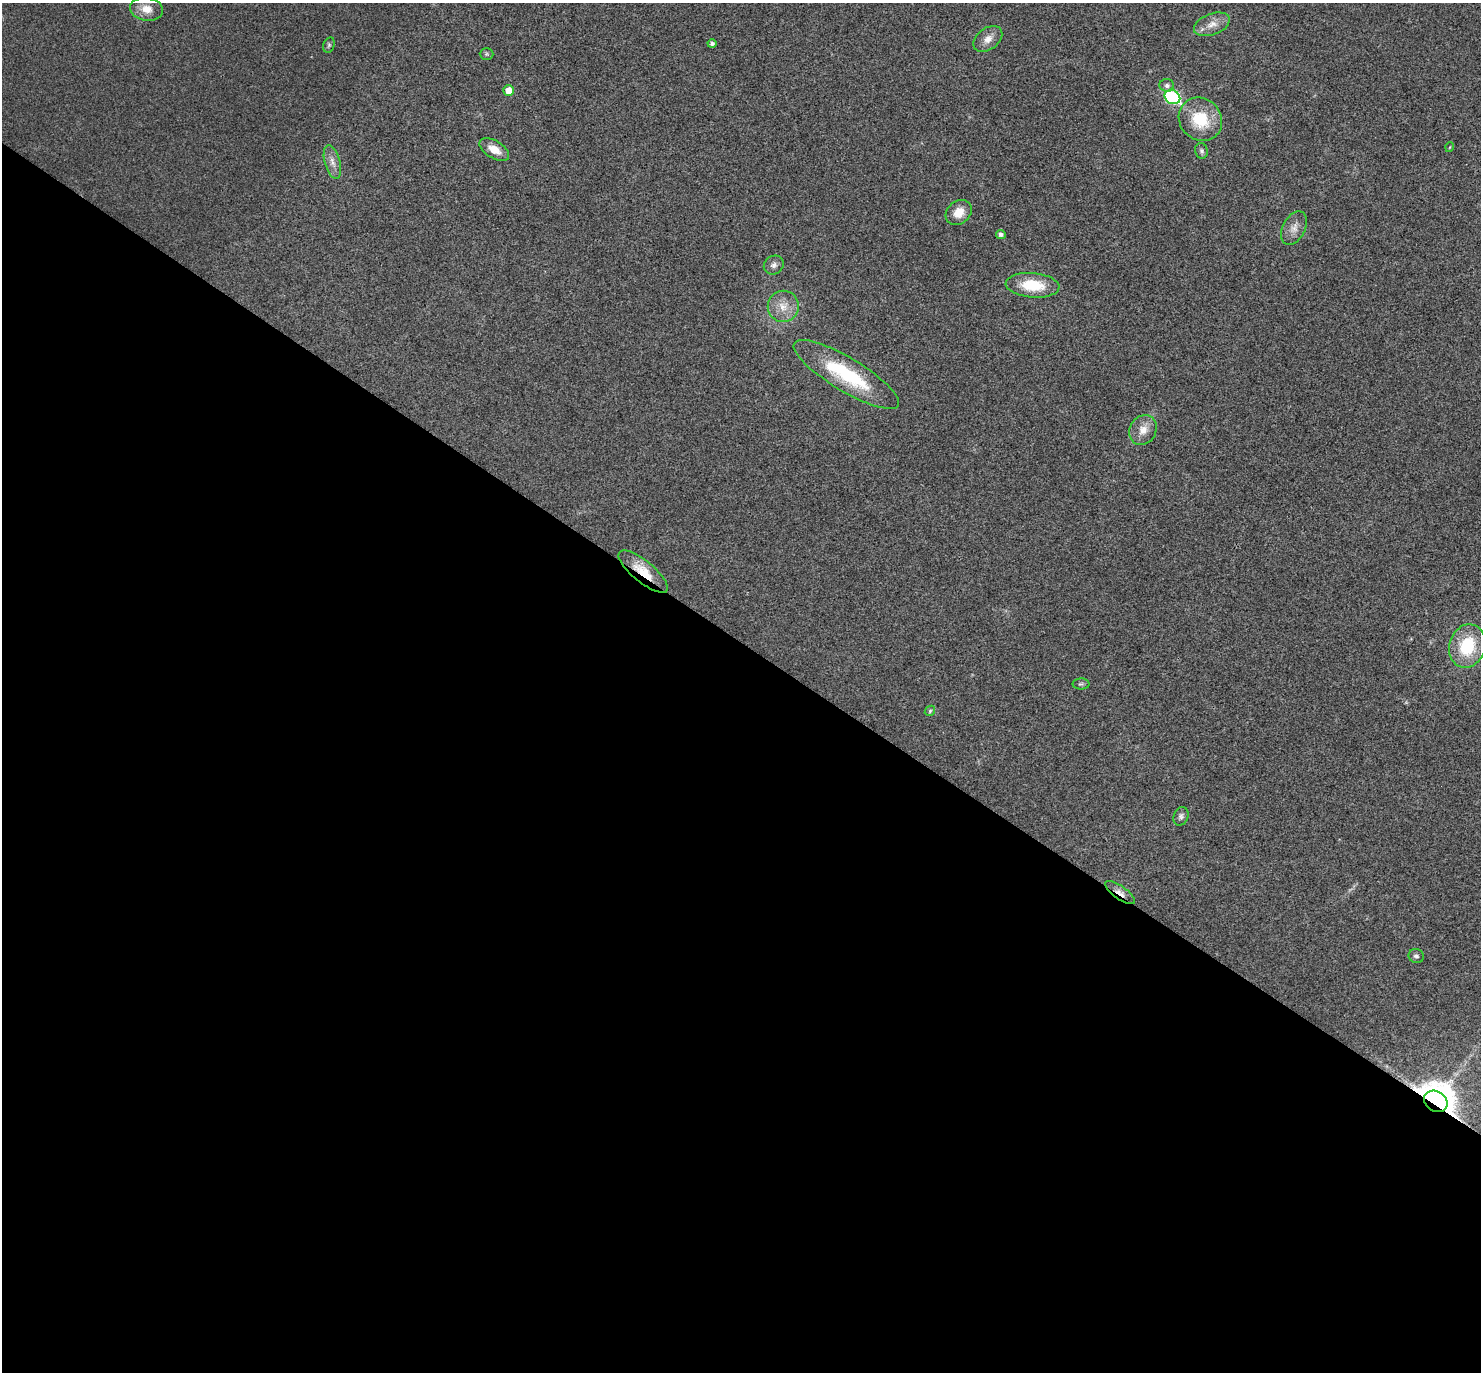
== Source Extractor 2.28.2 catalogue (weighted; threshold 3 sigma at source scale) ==
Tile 14 of 4 x 4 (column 2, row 4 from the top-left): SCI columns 1485-2963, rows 295-1664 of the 5923 x 5927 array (HDU 1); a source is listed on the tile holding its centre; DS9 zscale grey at full resolution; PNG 1483 x 1374 px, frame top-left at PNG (2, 3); each listed source drawn as its Kron ellipse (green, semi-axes under 4 px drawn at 4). Shown black and unused: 53% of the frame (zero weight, under 3 of 4 exposures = <1% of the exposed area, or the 3 px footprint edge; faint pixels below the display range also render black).
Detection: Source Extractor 2.28.2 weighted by HDU 2 'WHT'; one run over the whole footprint, this tile lists its part. Background 0.0226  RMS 0.0056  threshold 0.0254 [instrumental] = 3 sigma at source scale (4.5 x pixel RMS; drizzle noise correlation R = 1.50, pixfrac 1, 0.05/0.05 arcsec/px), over >= 5 px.
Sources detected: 30; all 30 listed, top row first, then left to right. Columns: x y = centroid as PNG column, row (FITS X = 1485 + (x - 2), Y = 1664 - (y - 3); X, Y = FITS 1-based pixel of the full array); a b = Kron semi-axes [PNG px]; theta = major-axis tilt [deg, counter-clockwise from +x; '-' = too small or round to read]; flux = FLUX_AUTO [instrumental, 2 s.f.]
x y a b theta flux
147 9 16 11 -8 7.1
1212 24 19 10 21 6.4
988 39 16 10 37 5
712 44 4 4 - 1.6
329 45 8 5 75 1.1
486 54 7 5 0 0.96
1167 85 7 6 - 2
509 90 5 5 - 7
1172 97 8 6 -33 71
1200 119 22 20 -44 23
1450 147 5 3 - 0.43
494 149 16 8 -31 8
1201 151 8 6 -74 1.4
332 162 17 7 -74 4.4
959 212 14 11 39 7.8
1294 228 18 11 63 5.1
1001 234 5 4 - 1.8
774 265 10 9 - 2.6
1033 285 27 12 -5 18
783 306 15 15 - 8.5
846 374 60 16 -31 44
1143 430 15 13 61 6.4
643 572 30 10 -39 13
1467 646 22 18 72 27
1081 684 8 5 1 1.3
930 711 6 4 47 0.84
1181 816 9 7 69 1.7
1120 893 18 6 -35 4.4
1416 956 7 7 - 1.5
1436 1101 12 10 -35 1500
Overlapping masked pixels (flux is a lower limit): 3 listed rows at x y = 643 572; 1120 893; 1436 1101